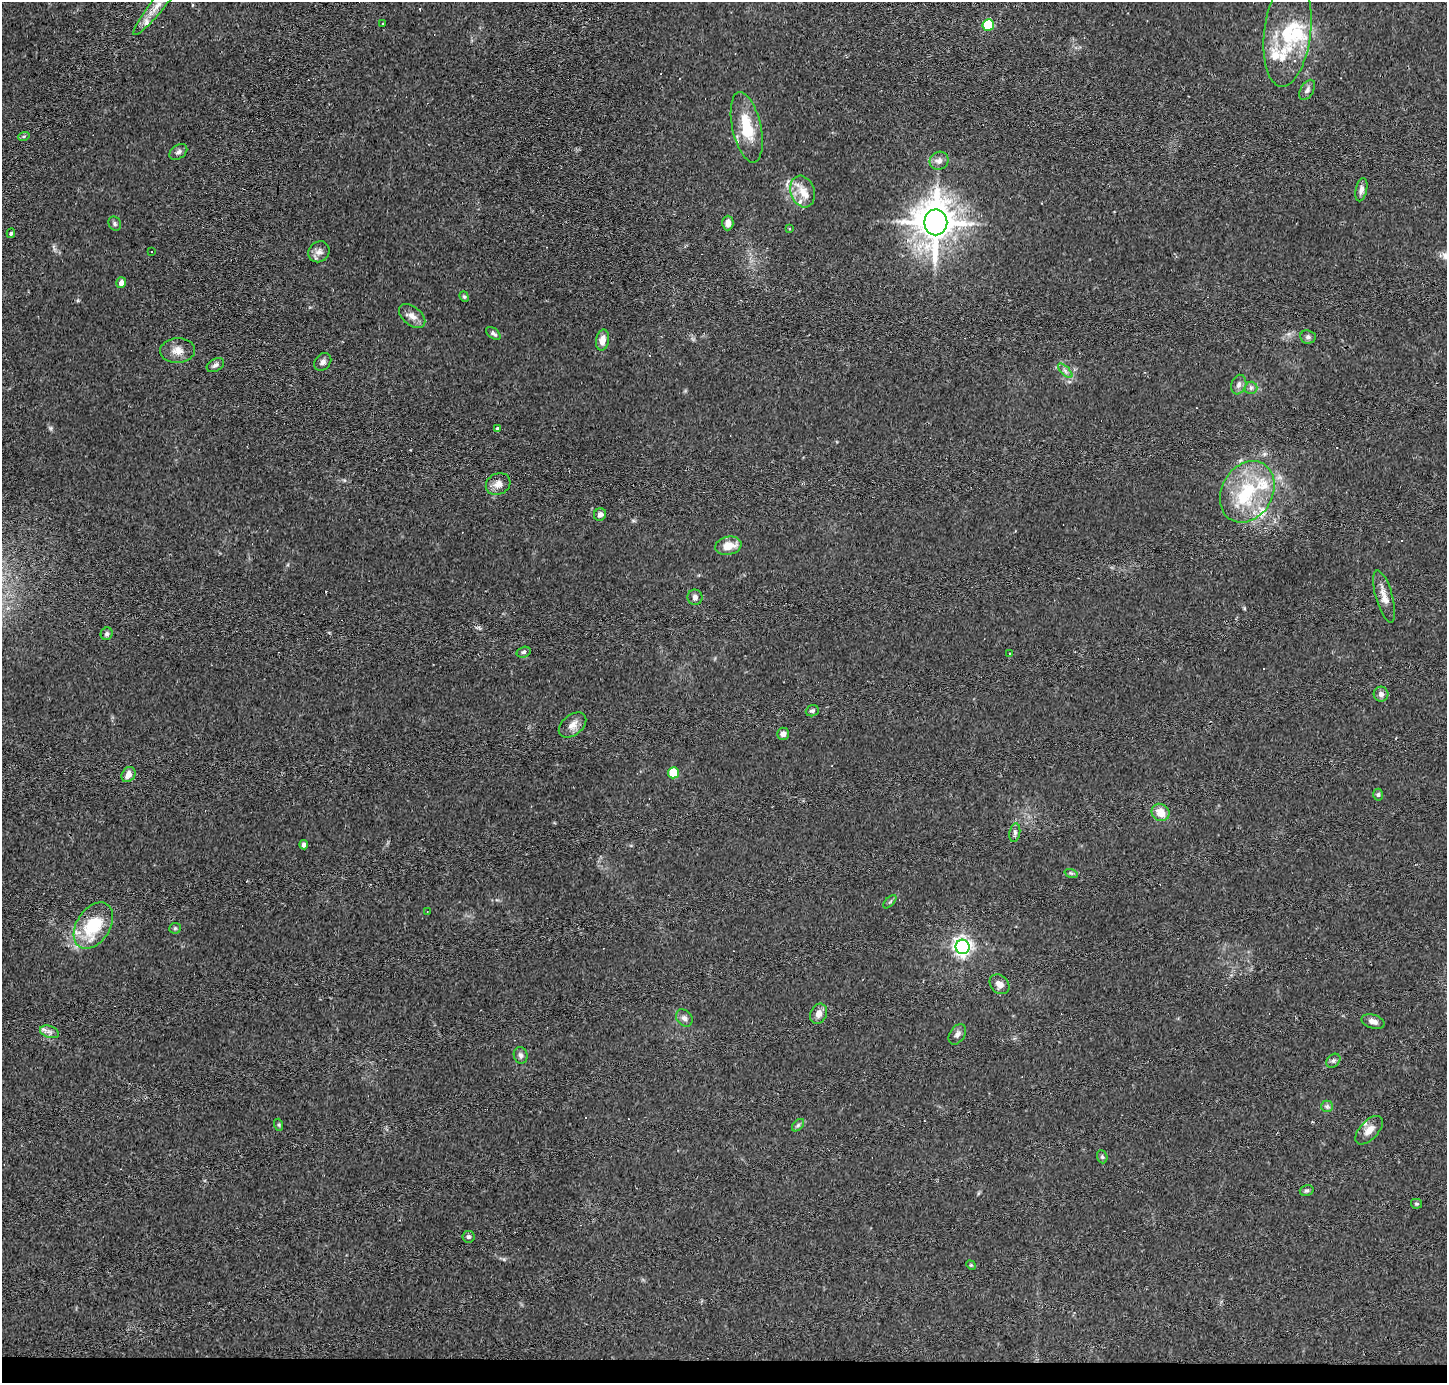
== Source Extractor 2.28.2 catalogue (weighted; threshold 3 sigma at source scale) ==
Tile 8 of 3 x 3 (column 2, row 3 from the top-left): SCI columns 1445-2889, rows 98-1478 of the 4333 x 4358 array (HDU 1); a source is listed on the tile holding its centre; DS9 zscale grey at full resolution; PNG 1449 x 1385 px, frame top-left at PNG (2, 2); each listed source drawn as its Kron ellipse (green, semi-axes under 4 px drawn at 4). Shown black and unused: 2% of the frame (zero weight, under 2 of 3 exposures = <1% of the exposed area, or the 3 px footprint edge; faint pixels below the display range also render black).
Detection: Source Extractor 2.28.2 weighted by HDU 2 'WHT'; one run over the whole footprint, this tile lists its part. Background 0.0293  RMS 0.0046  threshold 0.0207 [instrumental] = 3 sigma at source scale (4.5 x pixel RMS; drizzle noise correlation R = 1.50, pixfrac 1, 0.05/0.05 arcsec/px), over >= 5 px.
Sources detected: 90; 1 inside a brighter object's white glare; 10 cosmic-ray / hot-pixel residue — neither listed nor drawn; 6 inside a brighter listed object's ellipse — not listed separately; the other 73 listed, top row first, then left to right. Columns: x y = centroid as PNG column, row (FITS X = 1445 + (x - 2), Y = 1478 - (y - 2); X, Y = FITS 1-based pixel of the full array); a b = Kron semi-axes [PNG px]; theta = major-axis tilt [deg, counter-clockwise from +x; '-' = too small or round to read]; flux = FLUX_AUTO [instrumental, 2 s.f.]
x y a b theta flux
158 5 38 7 52 6.1
383 24 3 3 - 1.1
988 25 6 5 - 27
1288 32 55 23 83 26
1307 90 11 6 59 1.6
747 127 36 14 -77 16
24 136 6 3 18 0.63
178 152 10 6 35 1.5
939 161 10 9 - 2.4
1361 190 12 5 78 1.8
802 192 16 12 -72 6
936 222 13 11 89 1100
728 223 7 5 88 2.4
115 224 7 6 - 0.97
789 229 3 3 - 1.7
11 233 5 3 - 0.64
152 251 3 2 - 0.47
319 252 11 10 - 2.8
121 283 5 5 - 2.8
464 297 5 4 - 0.62
412 316 15 9 -39 3.2
493 333 8 5 -38 1.1
1308 337 8 6 -7 1.3
602 340 10 6 80 3.5
177 350 17 12 3 4.5
323 362 10 7 50 1.9
215 365 9 6 31 1.5
1065 371 9 3 -45 1.1
1239 385 10 7 70 1.9
1251 388 6 6 - 1.2
497 429 3 3 - 1.4
498 484 13 10 26 3.5
1247 492 32 25 60 29
600 514 6 6 - 1.9
728 546 13 9 11 6.8
1384 596 27 8 -74 4.6
695 597 7 7 - 1.7
107 634 6 6 - 1.1
524 652 7 5 17 0.95
1009 654 3 3 - 2.6
1381 694 7 7 - 1.7
812 711 7 5 22 0.88
573 725 15 10 39 3.7
783 734 6 6 - 2
673 773 5 5 - 13
128 775 8 6 55 3.1
1378 795 6 4 88 0.86
1161 812 9 8 - 5.7
1015 833 9 5 80 1.2
304 845 4 4 - 1.7
1071 873 7 4 -18 0.71
890 902 8 3 44 0.73
427 912 3 2 - 0.47
93 926 25 16 57 22
175 928 5 5 - 0.66
963 947 7 7 - 200
999 984 11 8 -45 3
819 1014 10 8 65 3
684 1018 9 7 -47 1.7
1373 1021 12 6 -15 2.6
49 1032 10 6 -19 1.8
957 1034 11 7 57 1.8
521 1055 8 7 - 1.5
1333 1061 8 6 43 1.1
1327 1106 6 5 - 1
279 1125 6 4 -72 0.56
798 1125 7 4 45 0.89
1369 1130 17 9 47 4.2
1102 1157 7 5 -69 0.76
1307 1190 7 5 15 0.93
1416 1204 5 5 - 0.7
468 1237 6 6 - 0.94
971 1265 5 4 - 0.46
Isophote crosses this tile's border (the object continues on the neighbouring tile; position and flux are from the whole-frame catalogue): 1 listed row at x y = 158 5